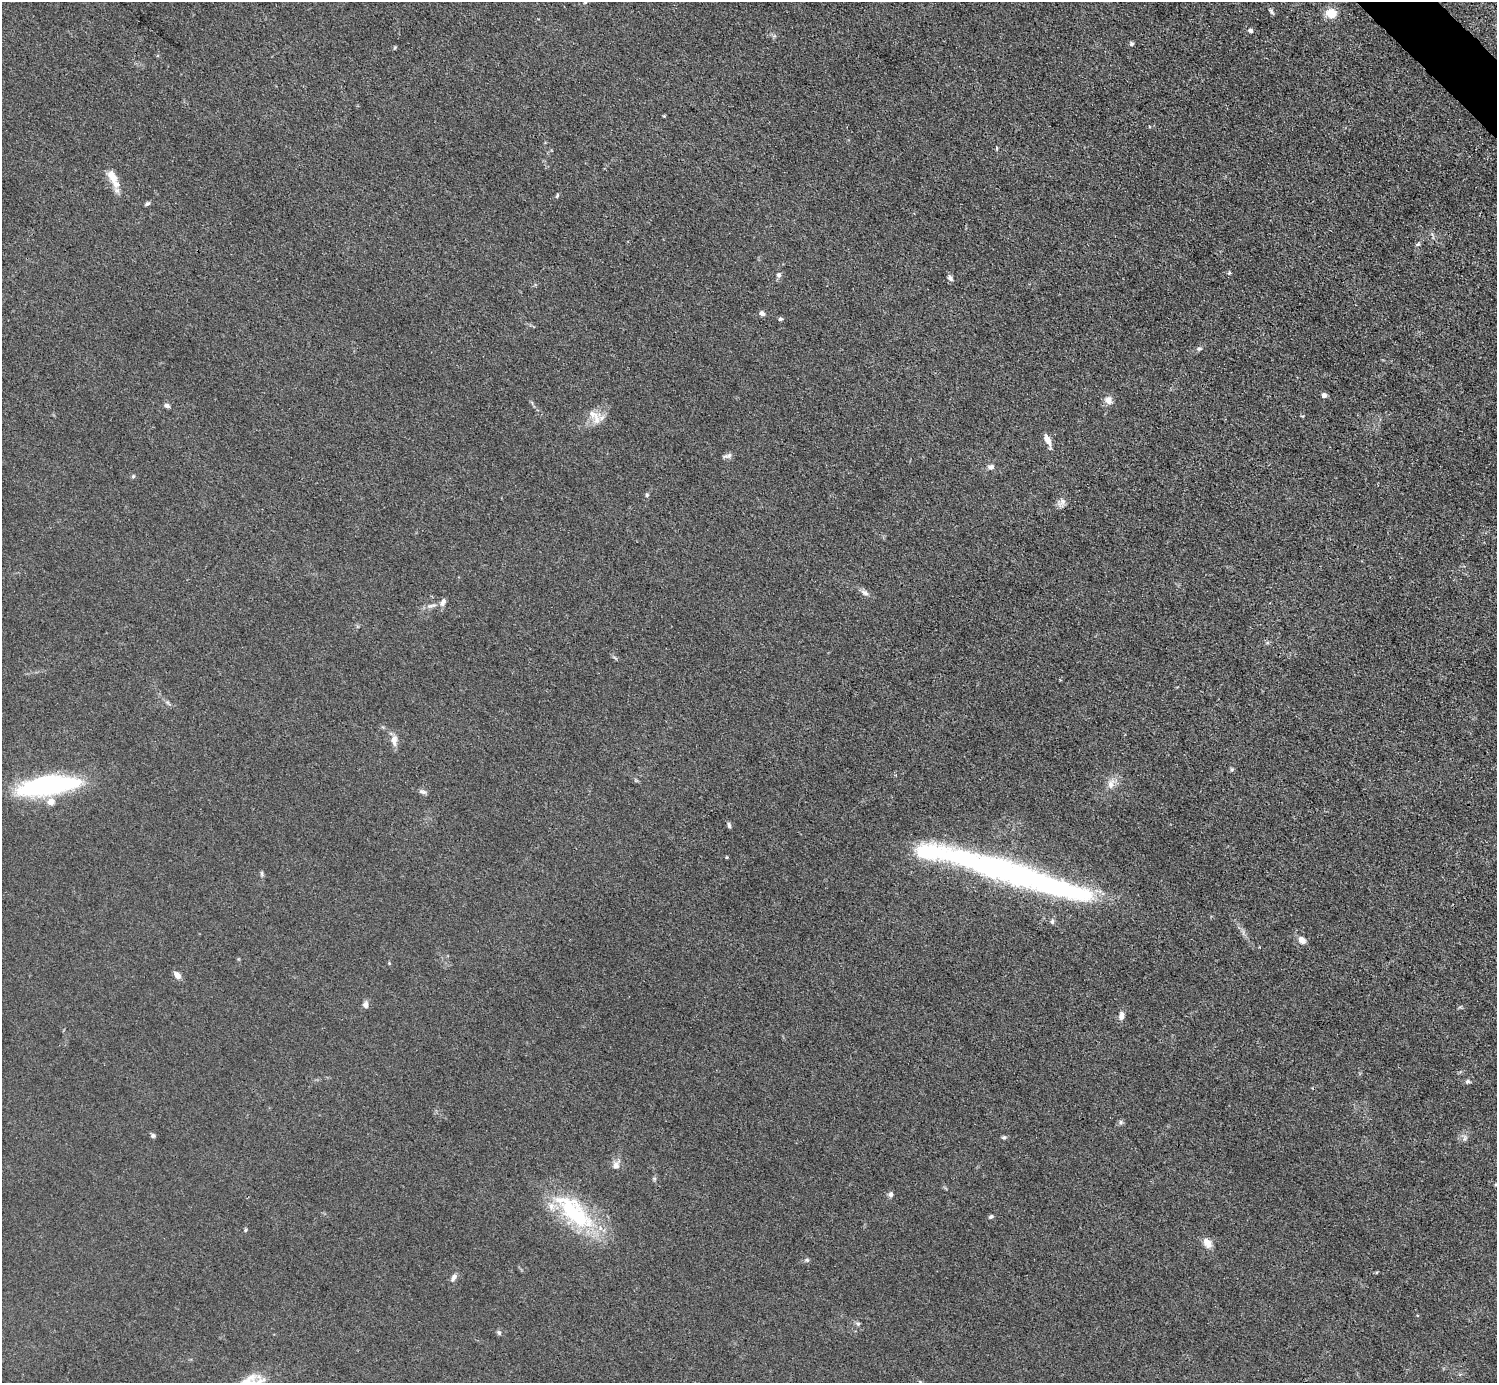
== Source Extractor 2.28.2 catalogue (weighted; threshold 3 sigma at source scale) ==
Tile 10 of 4 x 4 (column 2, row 3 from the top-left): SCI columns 1497-2991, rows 1684-3064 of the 5984 x 5984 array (HDU 1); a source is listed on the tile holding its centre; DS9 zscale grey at full resolution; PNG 1499 x 1385 px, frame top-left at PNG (2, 2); no overlay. Shown black and unused: <1% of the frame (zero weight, under 3 of 4 exposures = <1% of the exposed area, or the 3 px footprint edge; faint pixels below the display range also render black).
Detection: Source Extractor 2.28.2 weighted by HDU 2 'WHT'; one run over the whole footprint, this tile lists its part. Background 0.0445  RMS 0.0054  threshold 0.0244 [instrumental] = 3 sigma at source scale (4.5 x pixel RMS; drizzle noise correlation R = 1.50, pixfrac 1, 0.05/0.05 arcsec/px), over >= 5 px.
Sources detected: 67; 1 inside a brighter object's white glare — not listed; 7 inside a brighter listed object's ellipse — not listed separately; the other 59 listed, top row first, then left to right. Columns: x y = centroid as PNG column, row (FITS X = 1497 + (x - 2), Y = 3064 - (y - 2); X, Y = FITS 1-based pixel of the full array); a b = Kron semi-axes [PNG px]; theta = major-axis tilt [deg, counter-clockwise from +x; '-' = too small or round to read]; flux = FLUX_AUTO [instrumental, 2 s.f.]
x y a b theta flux
585 2 5 5 - 0.87
1271 11 10 4 -58 1.2
1331 13 10 9 - 9.5
1250 31 6 5 - 1.5
1131 44 5 5 - 1.1
664 116 3 3 - 0.51
996 148 5 3 - 0.62
112 176 21 10 -63 7.4
557 196 6 4 63 0.77
147 204 6 4 28 1.1
1418 244 7 4 44 0.9
1229 273 5 5 - 0.7
779 275 6 6 - 1.4
950 278 7 5 -57 1.9
762 313 7 5 -32 1.9
780 319 6 4 13 0.85
1199 349 8 5 16 1.2
1324 395 4 4 - 3
1108 400 11 10 - 3.6
167 406 7 5 -19 1.5
593 414 17 11 -40 5.8
1048 441 16 6 -67 3.9
727 456 13 6 16 1.8
991 467 9 6 9 2
133 476 5 4 - 0.72
647 495 6 4 -80 0.89
1062 502 14 7 41 2.8
865 593 11 6 -32 2.3
431 606 17 5 9 2.8
394 740 16 8 -88 3.9
1232 769 6 4 19 0.81
1111 784 15 9 71 4.5
49 785 63 19 8 84
422 792 10 5 -19 1.6
729 825 7 4 -81 1.2
727 857 4 3 - 0.53
962 858 61 25 -14 53
262 874 8 4 -90 0.94
1056 887 98 22 -15 100
1052 922 7 5 78 1.2
1302 940 9 7 -44 4
177 975 9 6 -48 3.7
366 1005 8 7 - 2.4
1121 1016 11 7 84 2.9
1468 1081 7 6 - 1.2
1121 1122 6 5 - 1.1
153 1136 6 5 - 1.1
1004 1137 6 5 - 1
616 1165 13 9 69 3.4
891 1194 6 6 - 1.7
574 1212 67 27 -43 52
991 1216 6 5 - 1
245 1230 6 4 30 0.75
1207 1243 13 9 -50 4.5
807 1260 6 5 - 1
454 1277 10 6 57 2.3
858 1324 6 5 - 0.93
499 1333 7 5 -58 1.1
920 1382 6 4 -19 0.66
Isophote crosses this tile's border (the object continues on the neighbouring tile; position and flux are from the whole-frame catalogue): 1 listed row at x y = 585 2